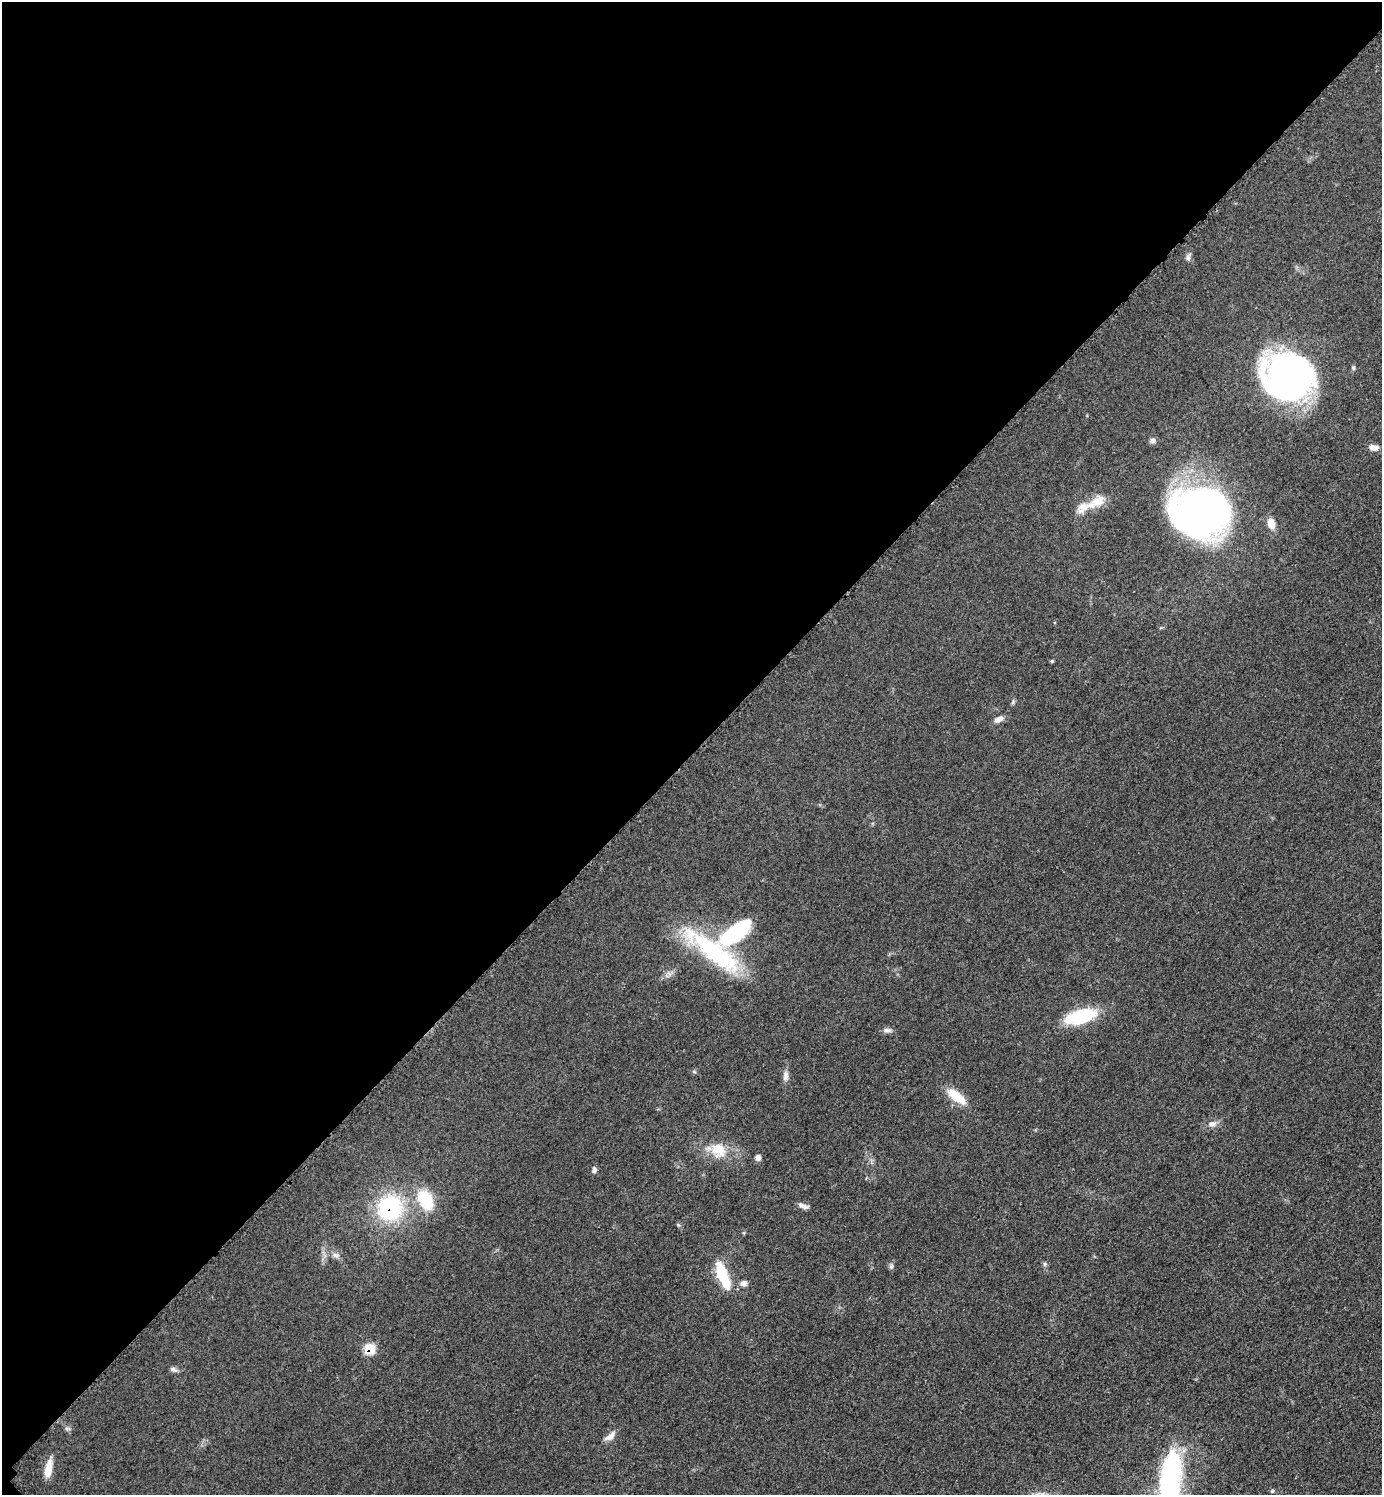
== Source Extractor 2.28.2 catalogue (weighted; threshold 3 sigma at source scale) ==
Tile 5 of 4 x 4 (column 1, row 2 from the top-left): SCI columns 212-1591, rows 3005-4497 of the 6048 x 6047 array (HDU 1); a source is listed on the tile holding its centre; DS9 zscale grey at full resolution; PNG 1384 x 1497 px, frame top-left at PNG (2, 2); no overlay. Shown black and unused: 50% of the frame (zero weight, under 3 of 5 exposures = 4% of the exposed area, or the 3 px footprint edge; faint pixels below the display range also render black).
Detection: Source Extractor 2.28.2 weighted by HDU 2 'WHT'; one run over the whole footprint, this tile lists its part. Background 0.0497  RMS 0.0055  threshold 0.0245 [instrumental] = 3 sigma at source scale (4.5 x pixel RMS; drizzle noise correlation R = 1.50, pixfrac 1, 0.05/0.05 arcsec/px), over >= 5 px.
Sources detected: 36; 1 inside a brighter object's white glare — not listed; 1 inside a brighter listed object's ellipse — not listed separately; the other 34 listed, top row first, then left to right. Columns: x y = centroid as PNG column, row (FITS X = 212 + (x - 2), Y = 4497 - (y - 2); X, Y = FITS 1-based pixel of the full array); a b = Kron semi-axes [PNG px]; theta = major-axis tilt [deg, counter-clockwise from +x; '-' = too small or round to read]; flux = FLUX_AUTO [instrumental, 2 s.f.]
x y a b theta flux
1188 258 9 6 83 1.7
1288 376 48 43 -16 210
1153 440 7 6 - 2
1374 448 12 7 -8 3.4
1098 501 21 14 29 9.3
1199 512 54 48 -12 240
1271 524 11 8 -76 5.5
1052 661 5 4 - 0.61
999 719 13 7 30 3.2
735 933 37 16 36 46
713 951 87 22 -37 61
1081 1016 25 11 15 41
887 1030 12 5 -4 2.1
694 1071 6 4 -2 0.76
785 1076 13 7 86 2.6
956 1096 24 10 -36 13
1212 1124 12 8 15 3.1
718 1150 22 18 -48 13
758 1158 5 5 - 3
594 1170 7 6 - 1.7
425 1199 30 19 -60 21
803 1206 14 6 -21 2.4
390 1208 22 22 - 59
336 1255 10 6 -1 2.2
1044 1264 6 4 -89 0.89
891 1266 7 5 70 1.2
721 1273 26 13 -75 17
743 1283 9 7 7 2.6
369 1349 7 7 - 18
173 1369 11 6 -22 1.7
610 1436 16 7 40 3.8
48 1469 22 8 80 7.8
1170 1477 66 25 83 77
1272 1491 5 5 - 0.74
Overlapping masked pixels (flux is a lower limit): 3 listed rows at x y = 390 1208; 369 1349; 48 1469
Isophote crosses this tile's border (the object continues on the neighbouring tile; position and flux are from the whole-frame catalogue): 1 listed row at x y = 1170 1477